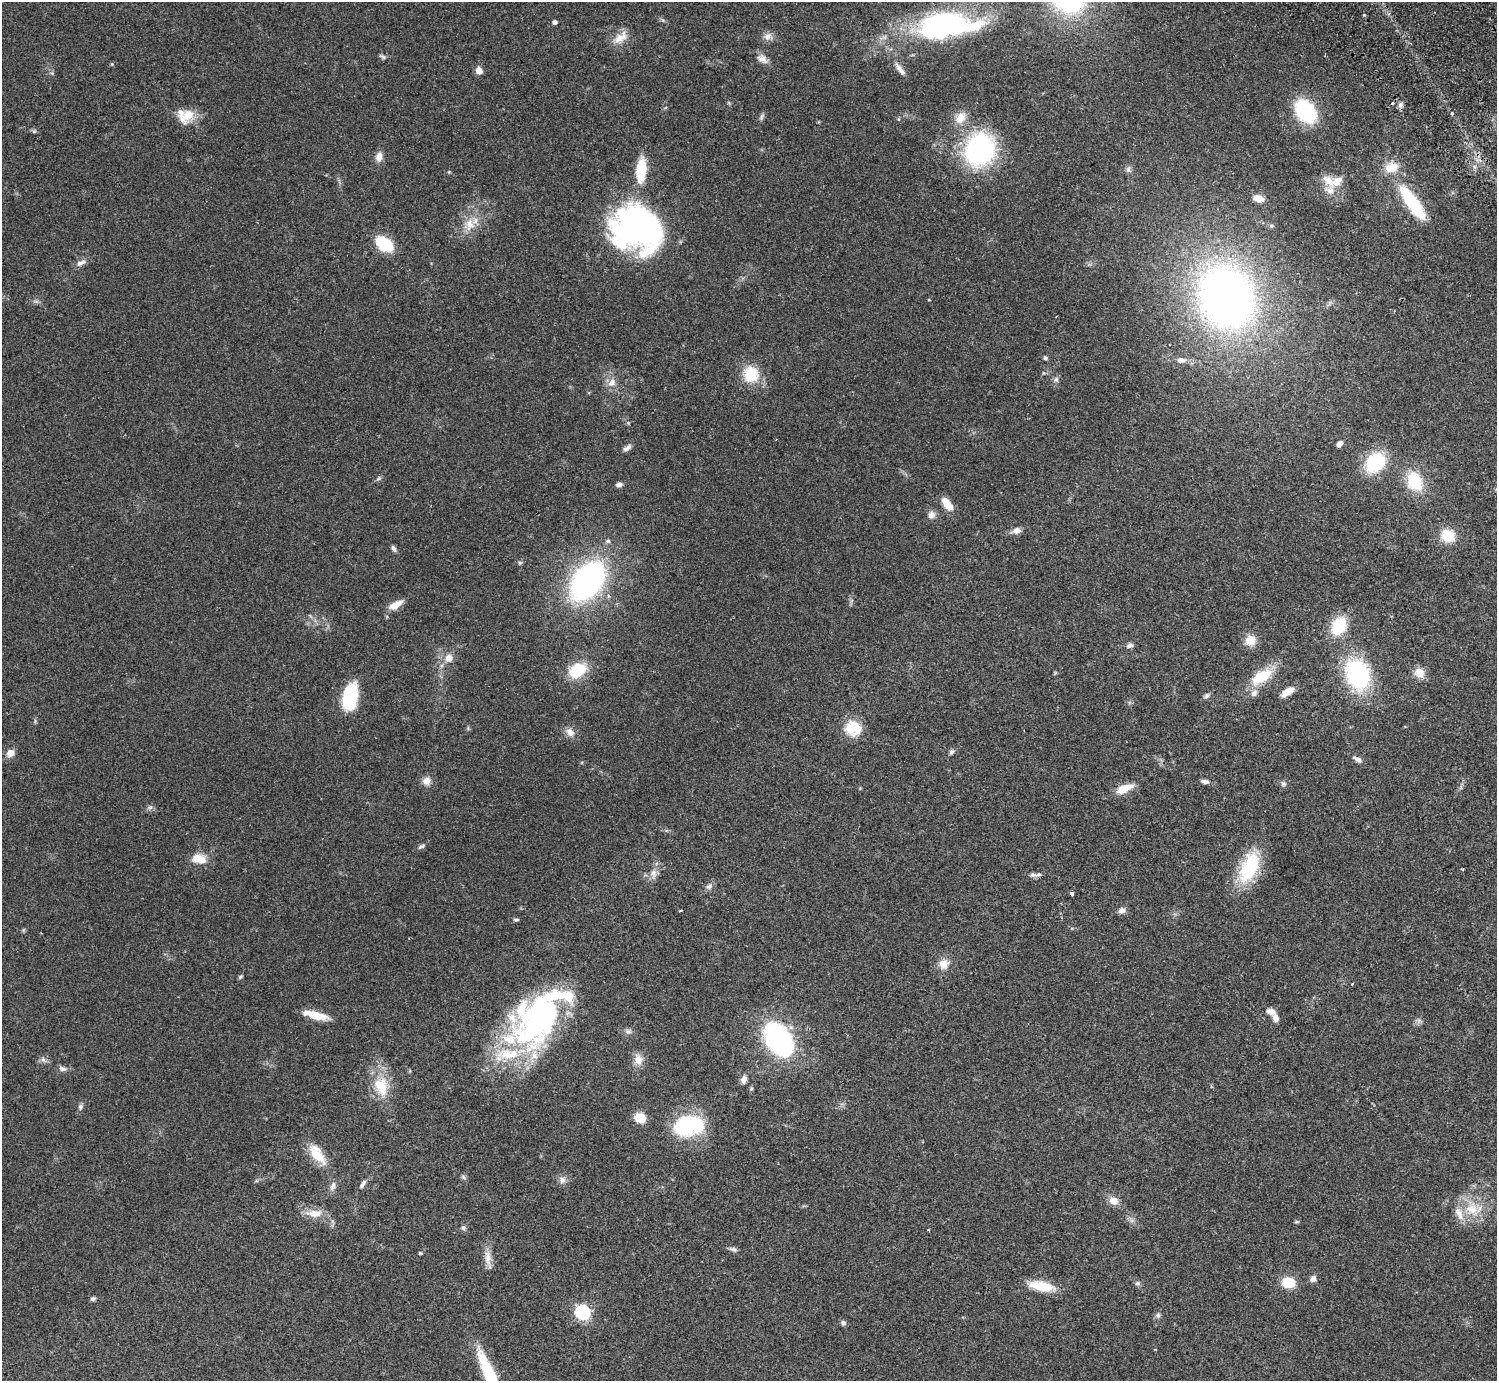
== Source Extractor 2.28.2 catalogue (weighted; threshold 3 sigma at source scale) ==
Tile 10 of 4 x 4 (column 2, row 3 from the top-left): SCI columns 1542-3036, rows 1724-3102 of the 6070 x 6064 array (HDU 1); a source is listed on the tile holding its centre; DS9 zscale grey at full resolution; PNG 1499 x 1383 px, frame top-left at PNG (2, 2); no overlay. Shown black and unused: <1% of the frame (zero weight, under 2 of 3 exposures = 3% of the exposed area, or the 3 px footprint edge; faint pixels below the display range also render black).
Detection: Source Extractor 2.28.2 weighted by HDU 2 'WHT'; one run over the whole footprint, this tile lists its part. Background 0.061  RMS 0.0072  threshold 0.0325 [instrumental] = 3 sigma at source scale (4.5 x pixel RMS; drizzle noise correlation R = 1.50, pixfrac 1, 0.05/0.05 arcsec/px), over >= 5 px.
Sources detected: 138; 4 inside a brighter object's white glare — not listed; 7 inside a brighter listed object's ellipse — not listed separately; the other 127 listed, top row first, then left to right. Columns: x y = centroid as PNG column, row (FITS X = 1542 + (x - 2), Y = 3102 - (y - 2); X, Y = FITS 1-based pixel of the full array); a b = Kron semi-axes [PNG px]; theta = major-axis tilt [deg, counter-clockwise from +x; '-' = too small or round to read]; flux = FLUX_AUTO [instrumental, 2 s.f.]
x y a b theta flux
555 22 4 4 - 2.6
942 24 61 28 11 140
768 36 11 10 - 4
620 38 21 12 40 8.9
383 57 10 5 -29 1.5
762 59 15 9 -30 4.7
900 69 21 6 -51 4.5
479 71 7 6 - 5.3
1393 103 3 3 - 2.3
1400 105 8 6 64 2.2
1305 111 20 14 -54 67
1452 114 3 3 - 1.9
187 115 24 16 39 14
762 117 10 5 66 1.7
960 118 17 13 52 8.7
898 119 6 4 -90 0.74
34 131 6 6 - 1.1
979 150 28 25 60 120
379 157 12 8 79 4.8
1391 167 15 11 9 12
1128 169 10 6 80 2.2
641 170 26 11 84 25
449 172 5 4 - 0.71
1328 181 20 11 -51 9.2
1258 198 13 7 -11 6.5
1414 206 33 14 -50 34
638 223 55 43 -48 200
469 225 19 16 66 12
1271 226 7 5 -21 1.3
384 244 15 10 -35 38
81 263 16 7 25 3.8
1227 297 52 44 -70 440
929 300 4 2 - 0.49
1045 358 6 5 - 1.5
1181 360 11 7 -4 3.4
751 374 17 16 - 23
1056 379 8 6 89 2.2
612 383 13 10 57 5.6
1340 444 7 5 55 3.1
627 448 12 6 34 2.8
1375 462 21 16 46 43
379 478 8 4 32 1.4
1415 481 20 14 -64 30
619 485 8 5 5 2.4
947 504 15 7 -54 11
931 515 10 9 - 3.8
1016 531 12 7 14 4.1
1448 536 14 13 - 17
608 541 6 6 - 1.7
394 548 9 5 -61 1.9
520 562 6 5 - 1.1
587 581 31 20 52 210
396 605 17 7 29 8.8
310 616 8 3 -45 1.1
1339 626 18 13 64 29
1250 640 11 10 - 10
1130 645 9 6 15 2.3
449 658 10 9 - 6.3
577 670 20 14 30 25
1419 673 13 12 - 7.6
1357 674 30 22 -69 82
1261 676 33 15 32 22
1287 692 15 7 33 7.3
1206 696 9 6 39 1.8
350 697 27 14 79 40
853 728 21 19 -18 17
570 732 12 9 -42 4.9
952 752 8 6 54 1.8
10 753 8 7 - 5.8
1358 759 12 6 -31 3.2
426 781 10 10 - 5
1205 781 10 5 -8 2.6
1283 784 8 6 -49 1.6
1124 789 21 8 21 11
150 807 9 4 35 1.7
421 846 11 5 28 1.8
199 859 18 11 -11 11
1249 868 39 19 66 42
653 874 16 9 90 5.1
1033 875 13 6 -3 2.6
709 886 9 8 - 2.6
1072 894 3 3 - 4.9
681 910 3 2 - 0.81
1122 910 9 7 21 3.3
516 920 7 4 -1 1.2
23 930 6 4 89 0.82
944 964 12 11 - 7.6
240 977 6 5 - 1
1352 984 3 3 - 0.5
1271 1012 12 7 -21 4.4
315 1015 28 7 -14 14
538 1018 77 40 47 200
1419 1020 8 7 - 2.1
628 1031 9 7 -11 2.1
778 1039 34 22 -57 110
638 1059 14 11 -79 6.6
43 1060 9 6 -63 2
62 1069 11 7 -15 2.7
410 1071 6 4 -72 0.68
744 1079 9 6 75 3.6
381 1086 29 19 -72 22
751 1089 6 4 -72 0.98
80 1107 8 6 80 2
640 1118 6 5 - 31
685 1126 36 24 7 50
317 1154 29 13 -54 16
463 1177 8 5 -37 1.4
562 1180 9 9 - 3.7
363 1184 13 6 55 2.7
333 1186 14 8 68 3.5
1114 1201 13 10 -20 5.9
1472 1209 21 19 -28 20
314 1213 22 10 -1 9.5
1296 1222 6 4 6 0.85
463 1228 7 7 - 1.7
733 1249 12 5 -20 2
420 1253 5 4 - 0.75
488 1259 29 8 -81 6.7
1313 1279 8 7 - 3.1
1288 1282 14 11 1 16
1137 1283 7 6 - 1.8
1041 1286 28 10 -12 19
93 1299 6 5 - 1.5
582 1312 7 6 - 140
1158 1315 8 7 - 1.8
843 1323 7 7 - 1.7
490 1375 61 11 -66 44
Overlapping masked pixels (flux is a lower limit): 2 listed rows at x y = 1072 894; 582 1312
Isophote crosses this tile's border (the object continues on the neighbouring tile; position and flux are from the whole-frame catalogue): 1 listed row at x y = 490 1375